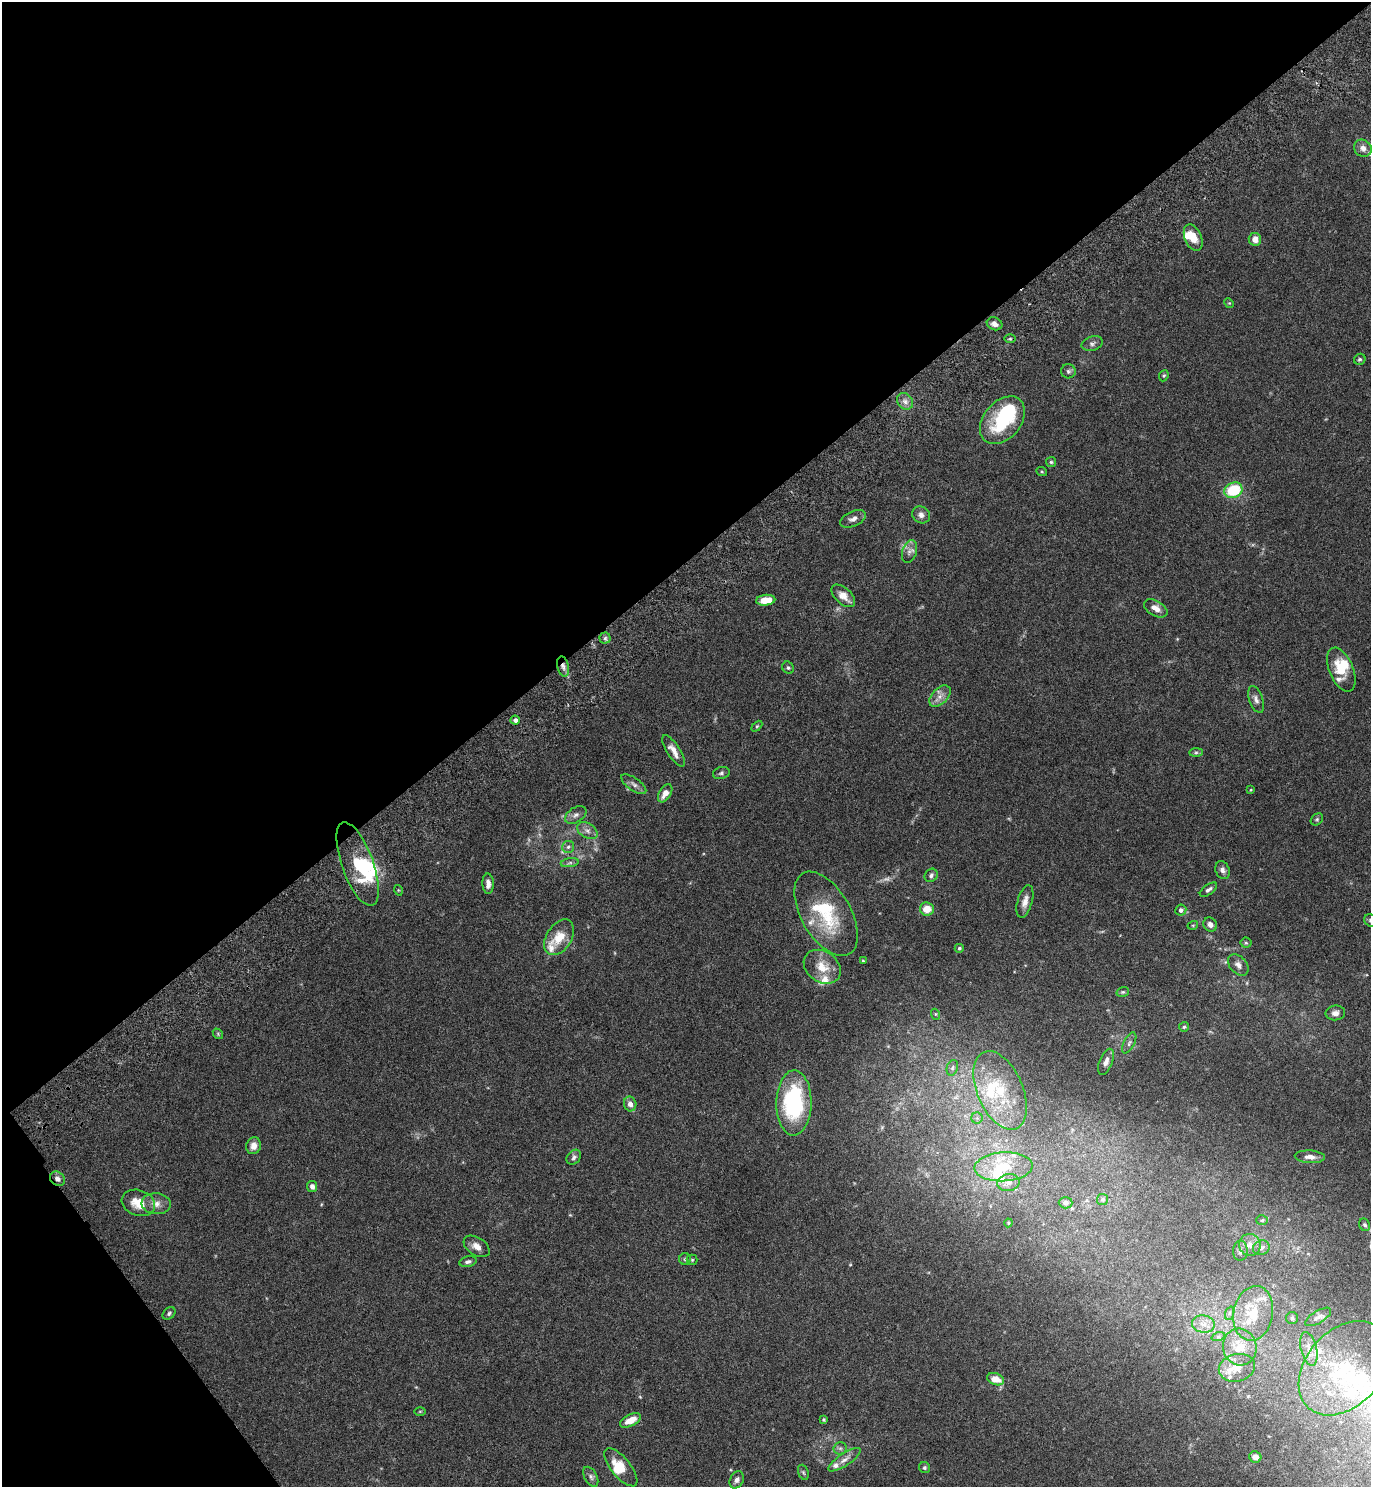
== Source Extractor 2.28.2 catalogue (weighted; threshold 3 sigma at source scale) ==
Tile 5 of 4 x 4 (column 1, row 2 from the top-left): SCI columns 201-1569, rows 3020-4504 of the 6071 x 6081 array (HDU 1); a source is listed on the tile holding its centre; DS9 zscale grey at full resolution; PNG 1373 x 1489 px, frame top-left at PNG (2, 2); each listed source drawn as its Kron ellipse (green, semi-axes under 4 px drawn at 4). Shown black and unused: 40% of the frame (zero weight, under 4 of 7 exposures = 5% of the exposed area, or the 3 px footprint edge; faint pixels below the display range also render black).
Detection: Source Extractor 2.28.2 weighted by HDU 2 'WHT'; one run over the whole footprint, this tile lists its part. Background 0.0247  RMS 0.0024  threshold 0.00964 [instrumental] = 3 sigma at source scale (4.09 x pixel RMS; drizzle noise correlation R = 1.36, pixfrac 0.8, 0.05/0.05 arcsec/px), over >= 5 px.
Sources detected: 142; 4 too faint to see at this stretch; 6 inside a brighter object's white glare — neither listed nor drawn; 17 inside a brighter listed object's ellipse — not listed separately; the other 115 listed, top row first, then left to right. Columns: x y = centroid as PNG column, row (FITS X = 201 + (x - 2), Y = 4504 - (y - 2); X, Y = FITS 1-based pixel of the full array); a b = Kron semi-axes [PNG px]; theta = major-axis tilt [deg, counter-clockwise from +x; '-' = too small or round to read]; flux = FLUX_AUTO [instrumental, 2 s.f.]
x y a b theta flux
1363 148 9 8 - 1.4
1193 238 14 8 -67 3.1
1255 239 6 6 - 1.9
1229 303 5 4 - 0.23
994 324 8 6 -22 1.1
1010 339 6 4 1 0.27
1092 344 11 7 17 0.77
1360 359 6 5 - 0.43
1068 371 7 7 - 0.56
1164 376 6 4 67 0.3
905 401 9 7 -55 1.1
1002 420 27 18 50 15
1051 462 5 5 - 0.32
1042 472 5 3 - 0.23
1233 490 9 7 24 9.5
921 515 9 8 - 1.1
853 519 13 7 24 1.1
909 551 12 7 74 1.1
843 596 14 8 -43 2.1
766 600 9 5 6 3.8
1156 608 13 7 -30 1.6
605 638 5 5 - 0.43
563 666 10 6 -76 0.99
788 668 6 5 - 0.38
1341 669 23 12 -67 6
940 696 13 7 45 1.5
1256 699 14 6 -72 1
515 720 4 4 - 0.77
757 726 6 4 45 0.27
674 751 18 6 -58 1.9
1196 753 7 4 1 0.46
721 773 8 6 16 0.55
634 784 15 6 -36 1
1251 790 4 4 - 0.19
665 793 10 6 58 1.8
576 815 12 7 32 1
1317 819 7 5 42 0.38
587 831 11 7 -31 1.1
568 847 6 6 - 0.58
570 863 9 4 8 0.59
358 864 44 15 -70 9.3
1223 870 9 7 -67 0.87
931 875 7 6 - 0.63
488 884 10 5 -88 1.3
398 890 5 3 - 0.19
1208 890 10 5 36 0.65
1025 901 17 7 74 1.6
927 909 7 6 - 2.8
1181 910 6 5 - 0.72
826 914 46 24 -60 14
1370 920 6 6 - 0.45
1193 925 5 3 - 0.23
1210 925 7 6 - 1.1
559 937 19 12 57 4.1
1246 943 5 5 - 0.31
959 948 4 4 - 0.36
863 961 4 3 - 0.21
1238 965 12 8 -49 1.2
822 967 20 15 -36 4.2
1123 992 6 4 19 0.33
1335 1013 10 7 5 1.2
935 1014 5 3 - 0.21
1184 1027 5 5 - 0.38
218 1034 6 4 -49 0.29
1129 1043 11 5 63 0.72
1106 1062 14 6 68 1.4
952 1068 8 5 72 0.59
1000 1090 42 23 -67 12
794 1103 32 17 89 25
630 1104 7 6 - 1.3
977 1118 5 5 - 0.48
253 1146 8 7 - 1.5
574 1157 8 6 49 0.6
1310 1157 15 6 -3 1.4
1004 1167 29 14 3 8.2
57 1179 8 6 -42 1.1
1008 1183 11 8 10 1.4
312 1186 6 5 - 0.85
1102 1199 5 5 - 0.45
138 1203 17 12 -19 4.1
1066 1203 7 6 - 0.78
156 1204 14 10 -4 1.8
1262 1220 6 5 - 0.36
1008 1223 4 4 - 0.22
1365 1225 6 5 - 0.42
1250 1245 11 10 - 1.7
477 1246 14 9 -33 1.7
1261 1248 8 7 - 0.92
1240 1251 10 7 85 0.84
685 1259 6 6 - 0.38
692 1260 5 5 - 0.3
468 1262 9 5 12 0.62
169 1313 7 5 41 0.46
1230 1313 7 4 71 0.49
1253 1313 27 19 79 8
1318 1317 15 6 31 0.94
1292 1318 6 6 - 0.42
1203 1324 11 8 -10 1.9
1218 1337 7 4 18 0.42
1240 1347 18 16 -76 5
1309 1349 17 8 -76 2
1237 1368 18 13 13 2.7
1344 1368 53 38 49 20
995 1379 9 6 -19 3
420 1411 6 4 1 0.25
630 1420 11 5 28 2.8
823 1420 4 4 - 0.29
840 1448 6 6 - 0.51
1255 1457 6 5 - 1.4
844 1460 19 6 33 1.5
621 1467 23 9 -51 3.8
925 1468 6 5 - 0.43
803 1472 8 5 -70 0.4
591 1477 11 6 -62 0.82
737 1480 9 6 63 0.86
Overlapping masked pixels (flux is a lower limit): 2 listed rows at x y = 563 666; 57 1179
Isophote crosses this tile's border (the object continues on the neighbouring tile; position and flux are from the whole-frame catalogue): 1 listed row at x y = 1370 920